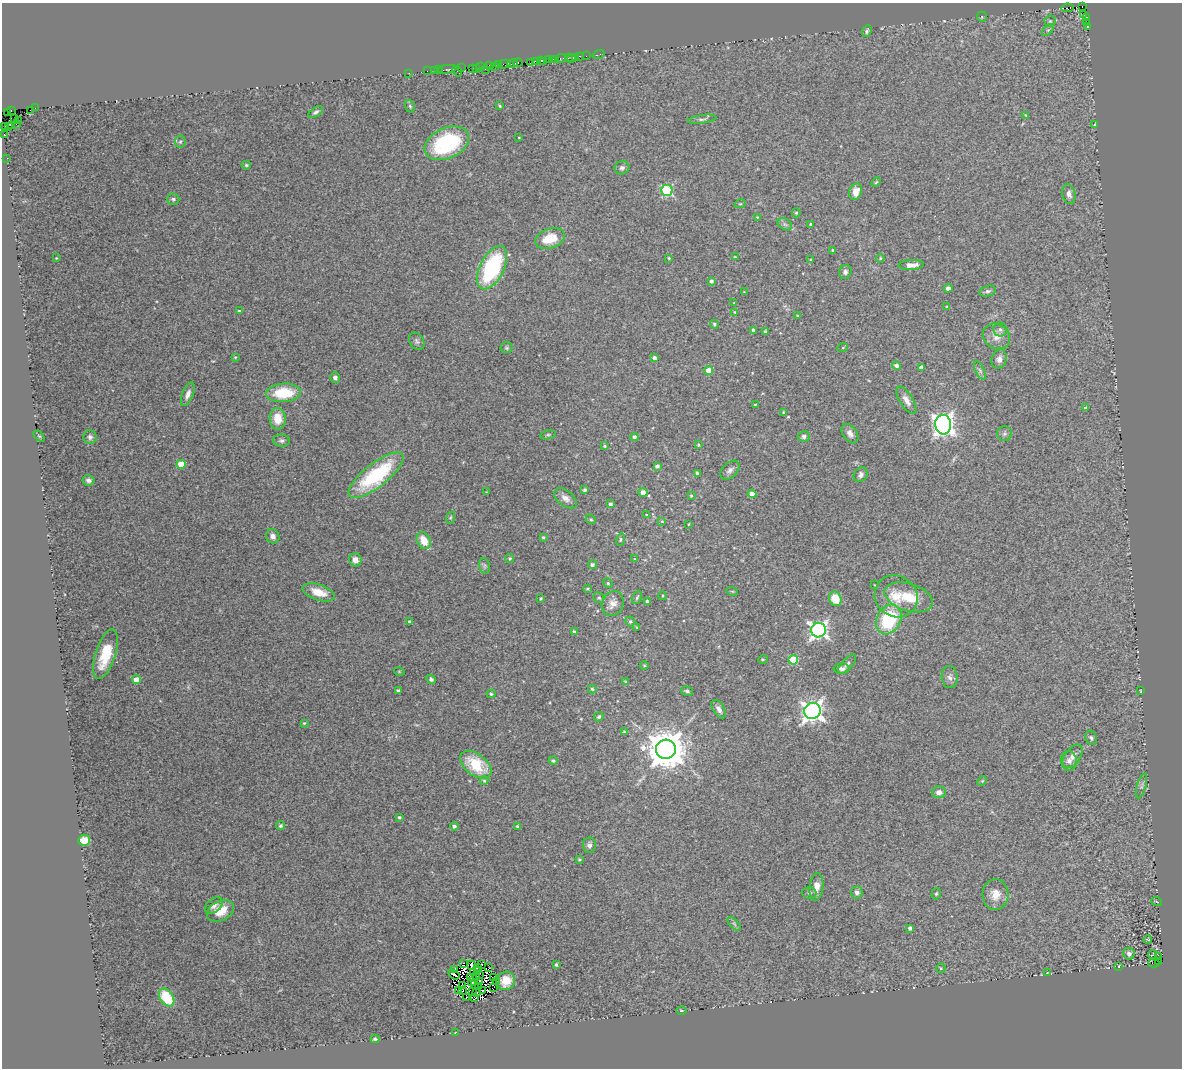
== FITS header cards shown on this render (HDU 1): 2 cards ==
NAXIS1  =                 1180
NAXIS2  =                 1066

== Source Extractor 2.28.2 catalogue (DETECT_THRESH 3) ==
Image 1180 x 1066 px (HDU 1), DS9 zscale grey, 1 PNG px = 1 image px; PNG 1184 x 1070 px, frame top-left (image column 1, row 1066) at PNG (2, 3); each listed source drawn as its Kron ellipse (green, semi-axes under 4 px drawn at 4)
Background 0.203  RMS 0.032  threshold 0.0969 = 3 sigma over >= 5 px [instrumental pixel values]
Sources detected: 272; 7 with non-positive FLUX_AUTO (blend fragments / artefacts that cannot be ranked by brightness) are neither listed nor drawn; the other 265 listed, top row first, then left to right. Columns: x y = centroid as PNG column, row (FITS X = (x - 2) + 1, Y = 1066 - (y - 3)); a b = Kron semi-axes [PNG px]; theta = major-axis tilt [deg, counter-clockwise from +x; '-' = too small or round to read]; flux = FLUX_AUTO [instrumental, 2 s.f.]
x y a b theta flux
1082 6 3 2 - 9.3
1067 8 6 3 8 62
1083 14 4 2 - 20
982 17 5 5 - 3.6
1086 17 4 3 - 36
1050 21 5 5 - 4
1086 23 3 2 - 28
1087 26 4 3 - 6.2
1048 30 7 4 45 3.6
867 31 6 4 64 4.2
598 55 6 2 18 5.2
579 56 3 2 - 12
586 56 2 2 - 10
576 57 3 3 - 26
561 58 5 3 - 9.9
568 58 3 2 - 4.7
548 59 3 3 - 17
552 59 3 2 - 35
556 59 3 2 - 20
571 59 3 3 - 5.1
540 60 3 3 - 12
536 61 3 2 - 19
544 61 2 2 - 10
513 63 5 2 - 65
518 63 4 3 - 32
531 63 4 2 - 38
499 64 4 2 - 61
505 64 6 3 15 18
489 65 3 2 - 11
480 66 3 2 - 8.1
494 66 3 2 - 25
461 68 2 2 - 3.7
472 68 2 2 - 4.2
476 68 2 2 - 0.052
447 69 9 3 9 18
485 69 2 2 - 11
434 70 3 2 - 46
438 70 3 2 - 2.3
427 71 2 2 - 13
457 71 6 2 -54 11
409 73 3 2 - 2.7
410 106 6 5 - 3.4
500 106 3 3 - 2.3
35 108 2 2 - 4.8
11 110 3 2 - 8.4
30 110 2 2 - 3.9
316 112 8 4 35 5.1
7 113 2 2 - 3.3
1026 115 4 3 - 2.3
14 119 3 2 - 13
702 119 14 4 8 6.1
18 120 3 3 - 5.9
16 124 2 2 - 5
12 125 3 2 - 5.4
1094 125 4 2 - 1.3
8 126 3 2 - 4.3
4 127 2 2 - 2.2
4 135 3 3 - 65
519 137 3 2 - 1.3
180 142 6 5 - 3.4
447 143 23 15 24 210
7 158 2 2 - 1.5
246 165 4 4 - 2.5
622 168 7 6 - 6.6
876 182 5 3 - 2.3
667 190 5 5 - 220
856 192 8 6 73 22
1069 194 10 6 -79 9
173 199 6 5 - 4.6
740 204 6 3 18 2.5
796 213 4 4 - 2.8
757 217 4 4 - 1.9
785 224 8 5 -31 5.5
810 224 4 3 - 2.4
550 238 15 9 19 51
833 250 3 3 - 3.1
735 257 4 3 - 2.8
56 258 3 2 - 1.4
669 258 3 2 - 2.3
880 258 4 3 - 2.5
811 260 3 3 - 3.2
911 265 13 5 4 15
492 268 23 12 63 250
845 272 7 6 - 6.4
711 281 3 3 - 4.8
948 288 4 4 - 7.9
988 291 8 5 15 5.6
744 292 4 3 - 1.6
734 303 4 3 - 1.9
947 307 4 3 - 2.3
239 311 3 3 - 2.6
735 312 4 3 - 2.1
798 316 3 2 - 2.4
714 324 4 4 - 3.9
754 330 4 3 - 5.6
1000 330 7 7 - 6.2
765 332 3 3 - 3.4
996 336 14 12 -32 21
417 341 9 7 -56 5.9
843 347 5 3 - 2.1
506 348 6 5 - 3.4
235 357 4 3 - 1.9
655 358 4 4 - 7.6
999 359 10 7 72 11
896 365 4 4 - 6.1
921 367 4 4 - 12
709 370 4 4 - 37
980 371 10 4 -63 5.3
335 378 5 4 - 7
283 393 17 9 4 86
188 394 12 5 69 12
906 400 15 6 -58 14
755 404 3 2 - 1.5
1085 408 3 3 - 3.1
784 413 4 4 - 4.5
278 419 11 8 -88 35
943 425 10 8 -86 1400
850 434 11 7 -55 11
1004 434 7 7 - 6.1
548 435 8 4 13 3.9
39 436 6 4 -44 2.1
804 436 6 5 - 6.9
90 437 7 6 - 6.5
634 437 4 4 - 6.3
282 441 8 6 -1 5.9
698 445 3 2 - 2.1
605 446 4 3 - 3.1
181 464 4 4 - 50
657 466 4 3 - 6
730 470 11 7 44 9.3
697 473 3 3 - 4
376 475 33 11 38 200
861 475 8 6 54 7.2
88 480 6 5 - 6.8
585 490 4 4 - 3.6
486 492 3 3 - 1.3
643 492 4 4 - 17
752 494 4 4 - 29
691 496 3 3 - 2.4
565 498 13 7 -39 14
610 504 4 3 - 4.8
646 515 3 3 - 2
450 518 6 4 71 2.7
591 519 5 4 - 3
662 521 4 3 - 1.6
688 524 4 2 - 1.5
273 536 7 6 - 10
543 537 4 3 - 2.9
424 540 9 6 -62 36
620 540 6 4 72 2.9
510 558 4 4 - 3.5
635 559 4 2 - 1.3
355 560 6 6 - 14
592 565 4 4 - 5.9
485 566 8 5 -74 4.6
608 583 5 4 - 2.8
875 585 2 2 - 1.3
588 589 4 3 - 2.9
732 591 5 3 - 2.2
318 592 17 8 -18 36
662 596 4 3 - 1.9
896 596 22 20 -36 53
637 597 7 4 65 4
909 597 25 13 -17 60
540 598 3 3 - 2.8
599 598 6 5 - 4.3
835 599 7 6 - 46
647 601 3 3 - 5.2
613 604 13 10 67 16
889 619 15 12 61 140
630 621 5 4 - 4.3
410 622 4 4 - 7.3
637 628 4 4 - 2
818 630 7 7 - 800
574 632 4 3 - 5.1
106 654 26 10 72 80
763 659 5 3 - 2
793 660 5 5 - 82
847 664 12 5 48 7
644 665 4 3 - 1.9
842 669 8 5 -1 8.4
399 671 5 3 - 1.8
950 677 11 8 -85 8.9
431 679 5 4 - 4.9
136 680 4 4 - 30
625 681 4 3 - 2.7
592 689 4 3 - 3.6
398 691 4 3 - 4.5
687 691 6 4 -15 4
1140 691 3 2 - 1.6
491 694 4 4 - 3.6
719 709 10 5 -57 9.2
812 711 8 8 - 1300
599 717 5 4 - 3.7
304 723 3 3 - 2.4
624 732 4 3 - 3.5
1091 738 7 5 -67 4.8
666 749 10 9 - 7200
1073 756 13 7 54 14
553 761 4 4 - 4.1
1069 761 10 8 -80 9.7
476 765 18 10 -37 85
484 781 4 4 - 2.7
982 781 5 4 - 2.2
1141 786 13 4 73 6.5
939 792 7 6 - 11
399 817 3 3 - 3.4
280 826 4 4 - 3.2
454 826 4 4 - 6
517 826 3 3 - 2.4
84 840 6 5 - 28
589 845 8 6 -88 9
579 859 4 3 - 2.5
816 887 14 7 83 17
857 892 6 5 - 9
809 893 7 5 -3 6.3
936 894 6 4 74 3.1
995 895 15 13 -87 27
1157 902 5 3 - 2
214 905 10 6 37 10
220 911 14 9 27 36
734 924 9 3 -45 3.8
910 928 4 3 - 5.9
1148 939 4 3 - 1.6
1129 954 6 5 - 8.4
1152 954 4 2 - 1.9
1159 957 2 2 - 14
1159 961 3 2 - 52
464 963 3 2 - 10
1154 963 5 2 - 86
471 965 5 3 - 3.7
482 965 4 3 - 9.6
556 965 3 3 - 3.3
1119 966 3 2 - 1.2
478 968 4 2 - 3.7
489 968 3 2 - 11
941 968 5 4 - 2.5
455 970 3 2 - 2.2
477 971 3 2 - 1.9
474 972 3 2 - 1.6
1047 973 3 2 - 1.4
454 974 6 2 -35 2.8
479 974 3 2 - 0.11
471 977 4 2 - 1.2
476 978 3 2 - 0.13
494 978 4 2 - 0.17
472 981 3 2 - 4.3
480 981 4 2 - 2.2
496 981 2 2 - 1.1
506 981 9 9 - 27
474 985 2 2 - 1.5
462 986 3 2 - 3
479 987 3 2 - 2.5
494 987 3 2 - 16
458 991 4 3 - 0.72
462 991 3 2 - 2.4
482 991 3 3 - 2
472 992 3 2 - 2.5
476 993 4 2 - 3.2
167 997 10 6 -57 72
467 997 3 2 - 1.4
475 998 4 3 - 4.1
681 1010 5 2 - 1.9
455 1033 2 2 - 40
375 1039 4 3 - 3.2
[7 non-positive-flux detections neither listed nor drawn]